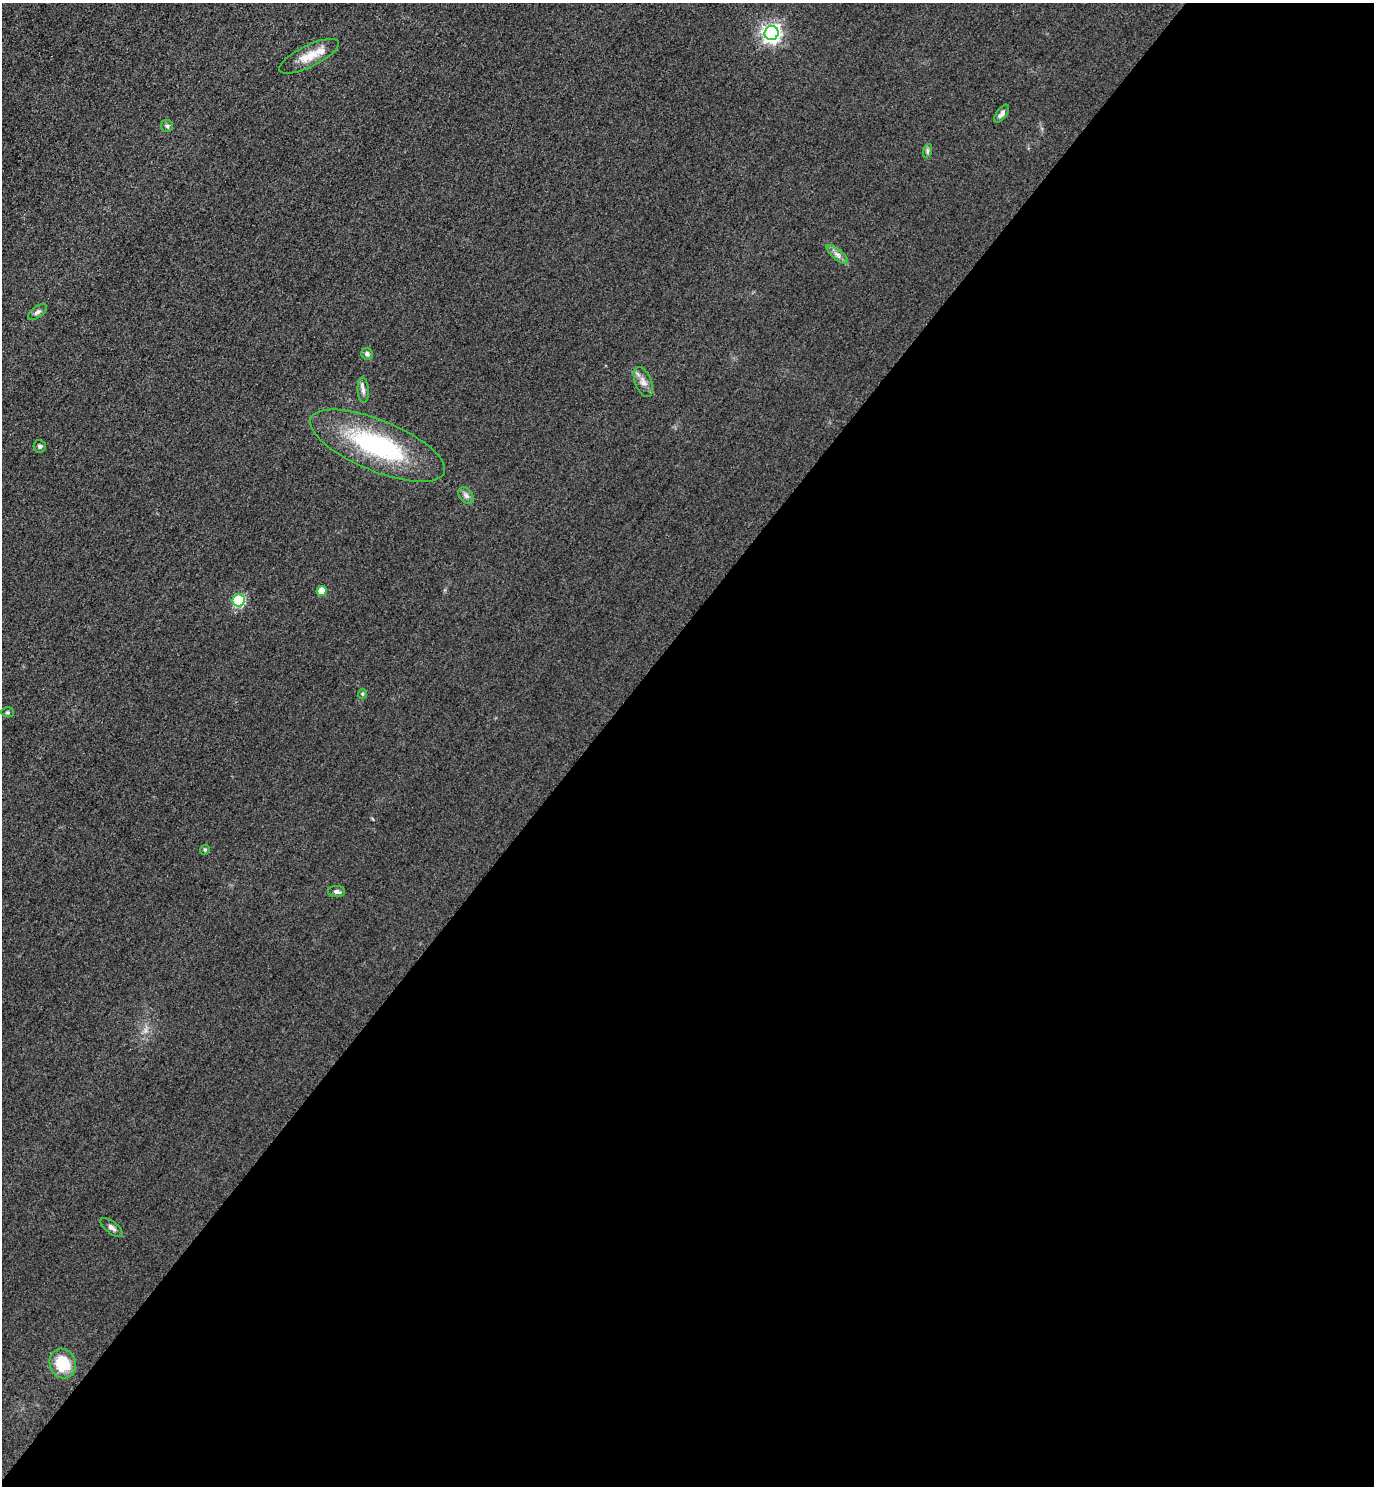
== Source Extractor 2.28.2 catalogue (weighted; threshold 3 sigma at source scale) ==
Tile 12 of 4 x 4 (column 4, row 3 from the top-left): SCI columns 4443-5814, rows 1514-2997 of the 5996 x 5993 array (HDU 1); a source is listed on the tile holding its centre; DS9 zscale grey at full resolution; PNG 1376 x 1488 px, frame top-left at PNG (2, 3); each listed source drawn as its Kron ellipse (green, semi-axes under 4 px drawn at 4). Shown black and unused: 57% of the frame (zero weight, under 3 of 4 exposures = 3% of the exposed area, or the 3 px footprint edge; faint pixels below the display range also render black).
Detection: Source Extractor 2.28.2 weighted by HDU 2 'WHT'; one run over the whole footprint, this tile lists its part. Background 0.0498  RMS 0.017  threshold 0.0754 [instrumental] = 3 sigma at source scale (4.5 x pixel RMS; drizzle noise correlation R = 1.50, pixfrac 1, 0.05/0.05 arcsec/px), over >= 5 px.
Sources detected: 21; all 21 listed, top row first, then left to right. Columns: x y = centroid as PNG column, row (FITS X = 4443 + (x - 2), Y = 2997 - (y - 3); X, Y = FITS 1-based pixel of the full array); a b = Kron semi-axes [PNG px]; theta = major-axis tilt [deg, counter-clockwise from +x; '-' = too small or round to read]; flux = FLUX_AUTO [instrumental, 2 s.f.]
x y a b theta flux
772 33 7 7 - 750
309 56 33 10 26 30
1002 114 10 5 54 5.7
167 126 6 6 - 3.6
927 151 7 4 72 3.2
837 254 13 5 -40 7.5
38 312 11 5 36 5.3
367 354 6 5 - 4.6
643 382 16 8 -68 11
363 390 13 5 -87 6.9
40 446 6 6 - 3.5
378 446 72 25 -22 210
466 496 9 6 -49 5.7
322 591 5 5 - 29
239 600 6 6 - 140
362 694 5 4 - 2
8 712 6 5 - 2.7
205 850 5 4 - 2.2
336 892 8 5 -1 5
112 1227 13 6 -37 6.7
63 1364 15 13 -71 57